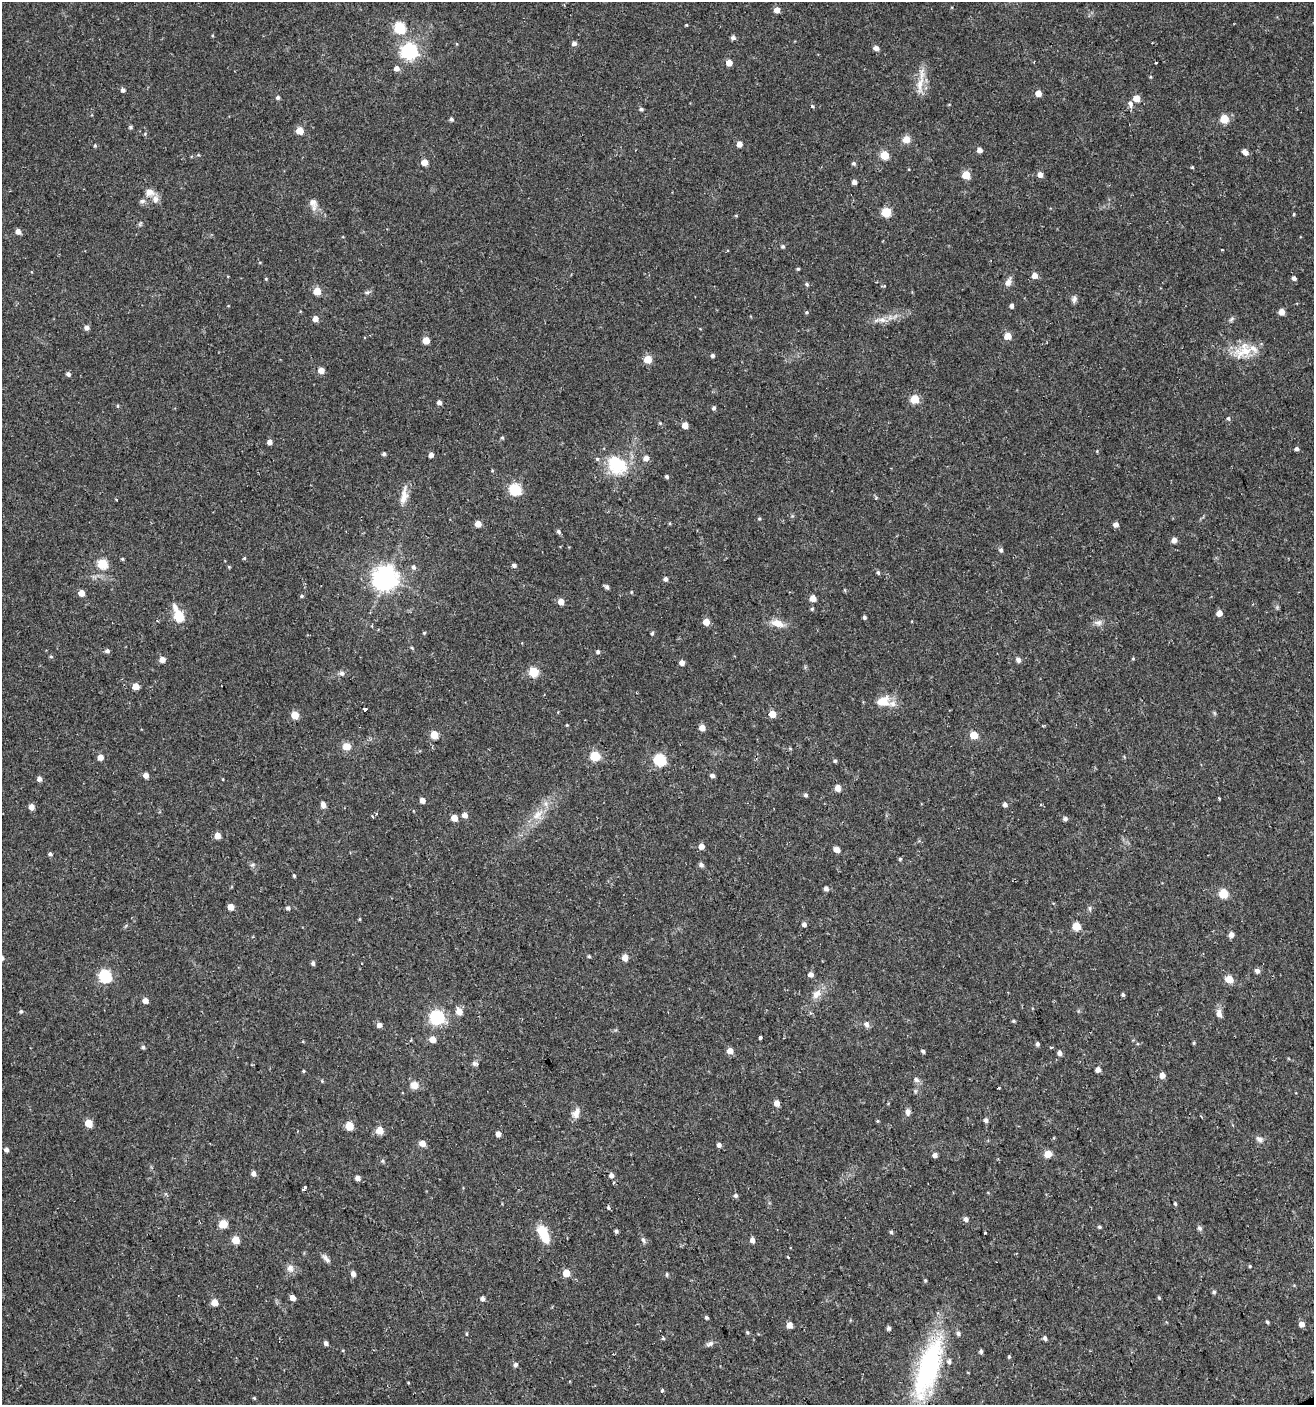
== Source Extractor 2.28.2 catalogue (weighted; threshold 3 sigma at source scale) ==
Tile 6 of 4 x 4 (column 2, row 2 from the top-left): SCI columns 1395-2706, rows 2808-4210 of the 5473 x 5614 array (HDU 1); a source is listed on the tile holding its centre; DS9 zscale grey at full resolution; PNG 1316 x 1407 px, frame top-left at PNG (2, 2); no overlay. Shown black and unused: <1% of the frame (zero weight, under 2 of 3 exposures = <1% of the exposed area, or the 3 px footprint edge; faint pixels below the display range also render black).
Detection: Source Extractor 2.28.2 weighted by HDU 2 'WHT'; one run over the whole footprint, this tile lists its part. Background 0.0254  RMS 0.0042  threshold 0.0188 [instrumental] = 3 sigma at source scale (4.5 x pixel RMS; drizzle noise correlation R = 1.50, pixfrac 1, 0.0396/0.0396 arcsec/px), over >= 5 px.
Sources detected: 281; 4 inside a brighter listed object's ellipse — not listed separately; the other 277 listed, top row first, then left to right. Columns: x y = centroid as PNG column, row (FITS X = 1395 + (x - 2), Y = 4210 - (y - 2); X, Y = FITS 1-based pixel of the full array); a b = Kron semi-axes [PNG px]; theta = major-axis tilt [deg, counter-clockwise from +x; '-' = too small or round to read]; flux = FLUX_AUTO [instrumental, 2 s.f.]
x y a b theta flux
777 10 5 4 - 3.5
686 25 3 3 - 0.37
399 27 6 5 - 36
733 38 5 4 - 1.3
574 43 5 5 - 1.6
876 48 5 4 - 2.2
409 51 7 6 - 130
729 63 5 4 - 4
1156 63 3 2 - 0.61
396 68 5 5 - 2.3
920 84 31 9 82 6
123 90 5 4 - 1.2
1038 93 5 4 - 4.6
278 98 5 4 - 0.93
1136 98 5 5 - 5
1130 103 6 4 -77 2.6
812 106 4 3 - 0.49
641 109 5 4 - 0.73
451 119 4 4 - 0.92
1224 119 5 5 - 14
130 127 5 4 - 0.8
300 131 5 5 - 9.3
145 134 4 4 - 0.4
906 139 9 8 - 3.3
739 144 5 4 - 2.9
95 145 5 4 - 0.55
980 150 5 4 - 2.3
1245 152 6 4 -40 2.5
198 155 5 3 - 0.41
884 155 5 5 - 13
424 162 5 5 - 5.5
853 163 5 5 - 0.83
1192 167 4 3 - 0.4
966 175 5 5 - 12
1040 175 5 5 - 2.7
854 182 4 4 - 1.7
150 192 12 9 -17 3.1
142 201 8 5 1 1.1
313 203 13 10 -52 2.7
886 212 5 5 - 22
1294 214 4 3 - 0.42
736 216 5 3 - 0.34
140 224 8 4 54 0.65
18 231 5 5 - 2.4
783 246 5 5 - 0.8
1222 250 2 2 - 0.43
798 269 4 3 - 0.53
1034 275 5 5 - 3.3
1294 278 5 5 - 1.4
266 279 4 3 - 0.43
1008 282 13 7 66 2.1
807 284 5 4 - 0.79
317 291 5 5 - 9.5
367 292 8 4 8 0.8
1074 299 10 6 79 1.3
1012 306 5 4 - 1.2
806 312 5 4 - 0.52
1281 312 5 5 - 3.8
315 319 5 5 - 2.8
1231 319 8 5 37 0.85
882 320 14 8 -5 3
86 328 5 5 - 1.8
1008 336 5 5 - 6.9
426 340 5 5 - 8.1
1244 351 29 18 25 10
712 355 4 4 - 1
648 359 5 5 - 9.7
321 370 5 4 - 4.2
68 374 4 4 - 1.2
914 399 5 5 - 15
439 402 4 4 - 1.7
118 406 5 3 - 0.47
713 408 5 4 - 0.89
1228 418 6 5 - 0.73
660 423 5 4 - 0.47
685 425 5 4 - 4.7
502 437 5 4 - 0.63
270 442 5 4 - 2
1297 449 4 4 - 1.4
384 454 4 4 - 1.1
431 455 4 4 - 1.9
646 458 5 5 - 2.7
617 464 25 20 -43 19
667 476 5 4 - 0.78
515 489 6 5 - 48
404 497 21 9 79 4.3
116 499 3 2 - 0.77
759 519 5 4 - 0.47
478 524 5 4 - 5.2
1116 524 5 4 - 2.2
558 531 5 5 - 0.94
1174 540 5 5 - 2.3
1001 550 5 5 - 1
244 558 4 4 - 0.48
122 559 4 4 - 0.49
102 564 5 5 - 23
514 565 4 4 - 1.3
229 567 5 3 - 0.43
413 567 6 5 - 1.1
878 572 5 4 - 0.79
385 578 8 8 - 380
665 579 5 4 - 1.5
607 587 5 4 - 1.2
631 592 5 3 - 0.38
81 593 5 4 - 4.8
302 596 5 4 - 0.6
813 598 5 5 - 5.1
561 602 5 4 - 4.2
175 607 10 7 -71 2.3
812 609 5 4 - 0.6
1219 613 5 4 - 4.1
179 616 7 6 - 17
864 617 4 4 - 0.85
706 622 5 5 - 5.4
777 623 17 9 -18 4.9
1098 623 11 8 1 1.9
424 633 4 4 - 0.48
652 633 4 4 - 0.71
412 648 5 4 - 0.44
107 651 5 5 - 1.2
598 652 4 4 - 0.96
51 656 5 4 - 0.53
1133 658 4 3 - 0.45
162 659 5 5 - 3.3
1018 660 7 6 - 1.2
682 663 4 4 - 2.6
533 672 5 5 - 21
342 673 7 6 - 1.2
135 686 5 4 - 5.5
883 701 17 12 13 6.4
365 709 4 3 - 7
772 714 5 5 - 6.9
295 715 5 5 - 8.5
567 725 4 4 - 0.34
702 727 5 4 - 4
434 735 5 5 - 10
974 735 5 5 - 11
346 746 11 9 -8 3.3
790 748 5 4 - 0.42
595 756 5 5 - 25
100 757 5 5 - 3.5
660 760 6 6 - 44
835 761 4 4 - 0.69
146 775 5 4 - 2.7
712 775 4 4 - 1.6
39 779 5 4 - 2
223 779 4 2 - 0.28
838 788 5 5 - 3.6
806 795 5 5 - 0.78
1219 799 3 2 - 0.55
422 800 4 4 - 2.8
323 805 8 5 -76 1.7
1005 805 5 4 - 1.4
31 807 5 4 - 3.2
376 813 4 3 - 0.4
464 815 5 5 - 2.5
538 815 21 10 45 6.5
454 818 4 4 - 6.2
1065 819 5 4 - 1.2
217 836 5 5 - 4.8
701 846 5 4 - 3.5
837 850 6 5 - 3.1
50 854 5 4 - 0.74
900 859 4 4 - 0.54
252 865 6 5 - 0.83
701 865 5 5 - 1.4
294 876 4 3 - 0.59
826 888 5 5 - 1.7
1223 893 5 5 - 20
230 907 5 4 - 4.5
288 908 5 4 - 0.96
1090 908 8 4 -82 0.74
359 919 5 3 - 0.38
804 924 4 4 - 1.5
1076 926 5 5 - 13
1231 935 5 5 - 2.5
589 956 4 4 - 0.56
625 957 5 4 - 4.9
313 963 5 4 - 1.1
1257 971 5 5 - 1.9
811 974 5 5 - 1.9
105 976 6 6 - 57
1229 979 5 5 - 8.7
817 994 15 10 45 3.9
1123 995 4 3 - 0.72
145 1001 5 4 - 2.9
21 1011 5 4 - 0.75
459 1011 9 8 - 2.8
1219 1014 8 6 -82 2.5
437 1017 6 6 - 79
1013 1021 5 4 - 0.51
866 1024 8 6 -64 1.6
379 1025 5 5 - 2
760 1037 4 3 - 1.7
432 1039 5 5 - 4.4
411 1040 3 3 - 0.53
1194 1043 5 3 - 0.45
1037 1044 4 4 - 0.96
143 1047 5 4 - 0.93
1051 1048 4 3 - 0.42
730 1051 5 5 - 3.8
923 1051 5 4 - 0.78
1059 1053 5 4 - 1.8
475 1064 9 5 -18 1
1098 1070 4 4 - 2.7
303 1071 4 4 - 0.4
1162 1075 5 5 - 3
916 1080 9 6 -48 1.3
414 1085 10 9 - 3.2
998 1088 3 2 - 0.82
777 1103 5 4 - 3.4
908 1112 9 6 -89 1.6
576 1113 15 9 76 2.9
986 1120 6 5 - 1.1
878 1121 4 3 - 0.41
88 1123 5 5 - 11
349 1126 5 5 - 11
380 1130 5 5 - 7.6
498 1134 4 4 - 2.6
1259 1139 9 7 -43 1.7
422 1143 5 5 - 4.5
719 1145 4 4 - 1.6
6 1149 4 4 - 1.6
1048 1154 5 5 - 8.4
935 1155 4 4 - 2
382 1161 5 4 - 0.56
253 1173 5 4 - 1.9
611 1175 5 5 - 1.9
358 1178 5 4 - 2.3
304 1189 5 3 - 3.3
736 1195 6 5 - 0.96
1175 1204 4 3 - 0.54
608 1208 4 3 - 1.2
966 1219 5 5 - 1.5
223 1224 5 5 - 14
1100 1227 5 4 - 0.67
1199 1228 6 6 - 1.1
616 1231 4 3 - 1
891 1232 5 5 - 0.63
985 1233 3 2 - 0.49
544 1234 17 8 -65 13
236 1240 5 5 - 9.6
643 1240 8 5 -60 0.98
752 1240 5 4 - 2.2
788 1257 3 2 - 0.52
326 1258 13 5 -50 1.6
1250 1266 4 3 - 0.39
290 1268 10 9 - 2.3
566 1273 5 5 - 8.7
353 1274 5 5 - 2
667 1274 5 4 - 0.6
925 1280 4 3 - 0.47
1214 1292 5 4 - 0.69
1159 1297 5 4 - 0.5
292 1298 4 4 - 3.2
483 1298 5 4 - 1.4
214 1302 5 5 - 5.2
706 1317 4 4 - 0.83
1267 1322 4 4 - 0.56
1302 1324 5 4 - 3
789 1325 5 4 - 4
889 1328 5 4 - 1.1
747 1332 5 4 - 0.5
958 1333 6 5 - 1
466 1334 5 3 - 0.42
663 1338 5 4 - 0.56
1045 1338 5 4 - 1
326 1343 4 4 - 1.5
710 1344 11 6 21 1.3
343 1350 4 3 - 0.34
981 1351 5 4 - 0.88
1009 1357 5 4 - 0.48
515 1365 5 5 - 1.4
928 1368 71 22 72 68
408 1382 4 3 - 0.33
662 1391 3 3 - 2.3
254 1398 5 4 - 0.45
Isophote crosses this tile's border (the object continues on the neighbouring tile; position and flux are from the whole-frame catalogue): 1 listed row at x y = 928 1368